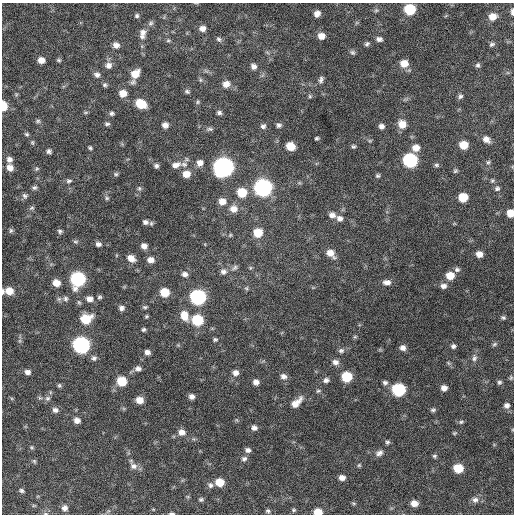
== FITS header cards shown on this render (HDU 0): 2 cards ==
NAXIS1  =                  512 / Axis length
NAXIS2  =                  512 / Axis length

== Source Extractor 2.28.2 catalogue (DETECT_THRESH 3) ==
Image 512 x 512 px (HDU 0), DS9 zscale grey, 1 PNG px = 1 image px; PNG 516 x 516 px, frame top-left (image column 1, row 512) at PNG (2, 3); no overlay
Background 298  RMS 18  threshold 54.3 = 3 sigma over >= 5 px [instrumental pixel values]
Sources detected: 189; all 189 listed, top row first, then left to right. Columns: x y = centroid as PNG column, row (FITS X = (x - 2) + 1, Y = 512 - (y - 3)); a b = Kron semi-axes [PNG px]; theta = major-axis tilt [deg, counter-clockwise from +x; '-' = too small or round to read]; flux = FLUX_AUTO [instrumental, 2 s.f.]
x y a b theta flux
410 9 7 7 - 58000
376 10 6 5 - 1900
512 12 8 4 -87 4100
317 14 6 5 - 6800
137 16 6 5 - 2300
493 16 9 7 21 13000
151 23 8 6 32 3000
202 28 7 6 - 6300
143 32 10 8 54 5900
321 36 7 6 - 9000
142 37 7 5 16 3200
219 39 7 5 -36 2600
379 39 7 5 -8 4100
168 40 6 5 - 1800
367 44 5 5 - 2600
492 44 7 5 26 2800
116 45 7 7 - 6000
352 52 7 6 - 2500
41 60 6 5 - 8900
59 60 5 4 - 1900
404 63 8 7 - 14000
109 65 8 8 - 6100
478 65 6 6 - 2600
254 66 7 6 - 4800
135 74 10 8 46 17000
97 75 8 7 - 4300
200 80 6 4 -90 1700
321 80 8 5 76 3400
226 84 8 7 - 8200
105 85 6 5 - 2400
187 91 6 5 - 2400
123 93 7 7 - 12000
310 96 6 5 - 1700
460 96 7 6 - 2900
198 102 5 5 - 1700
141 104 8 7 - 31000
3 106 7 4 89 28000
86 112 7 4 1 1600
112 113 6 5 - 2900
219 113 6 5 - 2800
38 121 7 5 1 2200
107 124 7 5 -6 2400
402 124 9 8 - 13000
165 125 6 5 - 6200
279 125 6 5 - 2900
263 126 7 5 29 3300
381 126 6 6 - 4500
210 129 9 5 0 2700
26 134 6 4 -30 2000
317 138 4 3 - 1800
486 139 8 6 -38 7100
32 142 6 5 - 1800
464 145 7 6 - 19000
290 146 7 6 - 19000
353 146 5 5 - 2000
90 148 5 4 - 1900
416 148 8 7 - 11000
49 151 5 5 - 3100
9 159 7 7 - 5400
410 160 8 7 - 190000
488 162 5 5 - 1900
200 163 8 7 - 6600
184 164 11 7 -9 5700
176 165 12 8 18 7400
436 165 6 5 - 2200
156 166 5 5 - 3100
223 167 9 8 - 700000
10 168 7 7 - 8300
37 169 7 4 20 1900
455 171 7 5 33 1900
116 174 6 5 - 2100
186 174 8 7 - 13000
378 176 5 5 - 2100
69 181 8 5 5 2700
492 181 5 5 - 1800
34 187 7 5 23 2700
139 188 7 5 69 2400
263 188 9 8 - 400000
497 188 6 6 - 2700
242 192 8 8 - 28000
25 196 7 6 - 3100
463 197 7 6 - 26000
107 198 6 5 - 2100
222 201 8 8 - 9600
32 208 8 5 26 2100
233 209 9 9 - 10000
510 213 6 6 - 15000
332 215 10 7 -15 5700
340 218 9 8 - 5400
145 222 8 6 -26 4100
11 231 7 5 88 2000
60 231 6 5 - 2400
258 233 8 7 - 23000
230 235 6 4 45 1500
76 242 7 5 -6 2200
98 244 7 6 - 4000
144 246 6 6 - 6200
330 253 10 7 -43 11000
479 254 6 5 - 7700
131 258 9 7 -30 9100
151 260 7 6 - 7400
234 268 10 6 42 3400
250 268 6 3 72 1500
457 270 7 6 - 3100
223 272 9 8 - 4700
185 274 7 6 - 4900
450 276 8 7 - 17000
78 279 8 8 - 190000
387 282 10 6 -1 5900
56 283 7 6 - 12000
443 286 8 7 - 5400
246 288 6 5 - 1900
9 291 7 6 - 14000
3 292 6 3 89 2500
165 292 7 7 - 25000
99 297 6 5 - 2200
198 297 8 8 - 260000
65 299 8 7 - 3600
89 299 8 7 - 6500
145 307 6 5 - 2000
121 308 7 6 - 4100
184 315 11 8 -70 16000
146 316 5 4 - 1500
503 318 6 5 - 2300
86 319 9 7 18 33000
197 320 8 7 - 59000
143 330 4 4 - 2100
355 337 6 4 2 1600
215 340 6 5 - 2000
494 344 8 5 27 2400
81 345 8 8 - 340000
453 346 6 5 - 3100
403 348 7 7 - 5500
341 351 8 6 1 3300
147 352 5 5 - 5000
94 358 7 7 - 3300
474 358 10 7 72 4900
335 362 9 7 -15 5600
138 369 8 6 5 4700
28 372 7 6 - 5000
235 373 7 7 - 6000
283 376 8 7 - 5400
347 377 7 7 - 42000
511 378 6 5 - 1700
326 380 8 6 13 4200
122 381 7 7 - 33000
256 382 6 6 - 6100
499 382 6 6 - 2500
385 383 7 6 - 3500
59 386 6 5 - 2000
444 388 6 6 - 6700
399 390 8 7 - 120000
318 391 7 4 18 1900
191 397 5 5 - 4600
40 398 7 4 -18 2000
48 398 8 7 - 3500
140 400 7 6 - 12000
296 403 14 6 44 12000
507 405 7 7 - 4600
55 410 7 6 - 4500
433 410 6 5 - 2500
77 420 7 6 - 6700
461 422 6 5 - 2100
254 428 7 6 - 4200
182 432 7 7 - 7400
454 433 5 4 - 1500
387 442 6 5 - 2400
32 447 5 4 - 1500
248 450 7 6 - 3900
379 453 10 7 26 5000
434 456 6 5 - 2100
244 459 7 6 - 3400
34 461 6 5 - 1800
359 465 5 5 - 1600
133 466 11 9 -28 6700
458 468 7 6 - 32000
342 478 6 5 - 6600
220 482 7 6 - 21000
210 485 7 7 - 3600
22 490 5 4 - 2200
201 500 6 5 - 2100
475 500 9 8 - 5600
414 503 6 5 - 9300
65 508 7 6 - 5600
294 510 6 4 -14 1800
268 511 5 4 - 2300
318 512 7 5 -3 18000
172 513 7 3 -1 2400
45 514 5 3 - 1400
At the frame edge (FLAGS 8, measured only in part): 7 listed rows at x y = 512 12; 3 106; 510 213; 3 292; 318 512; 172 513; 45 514